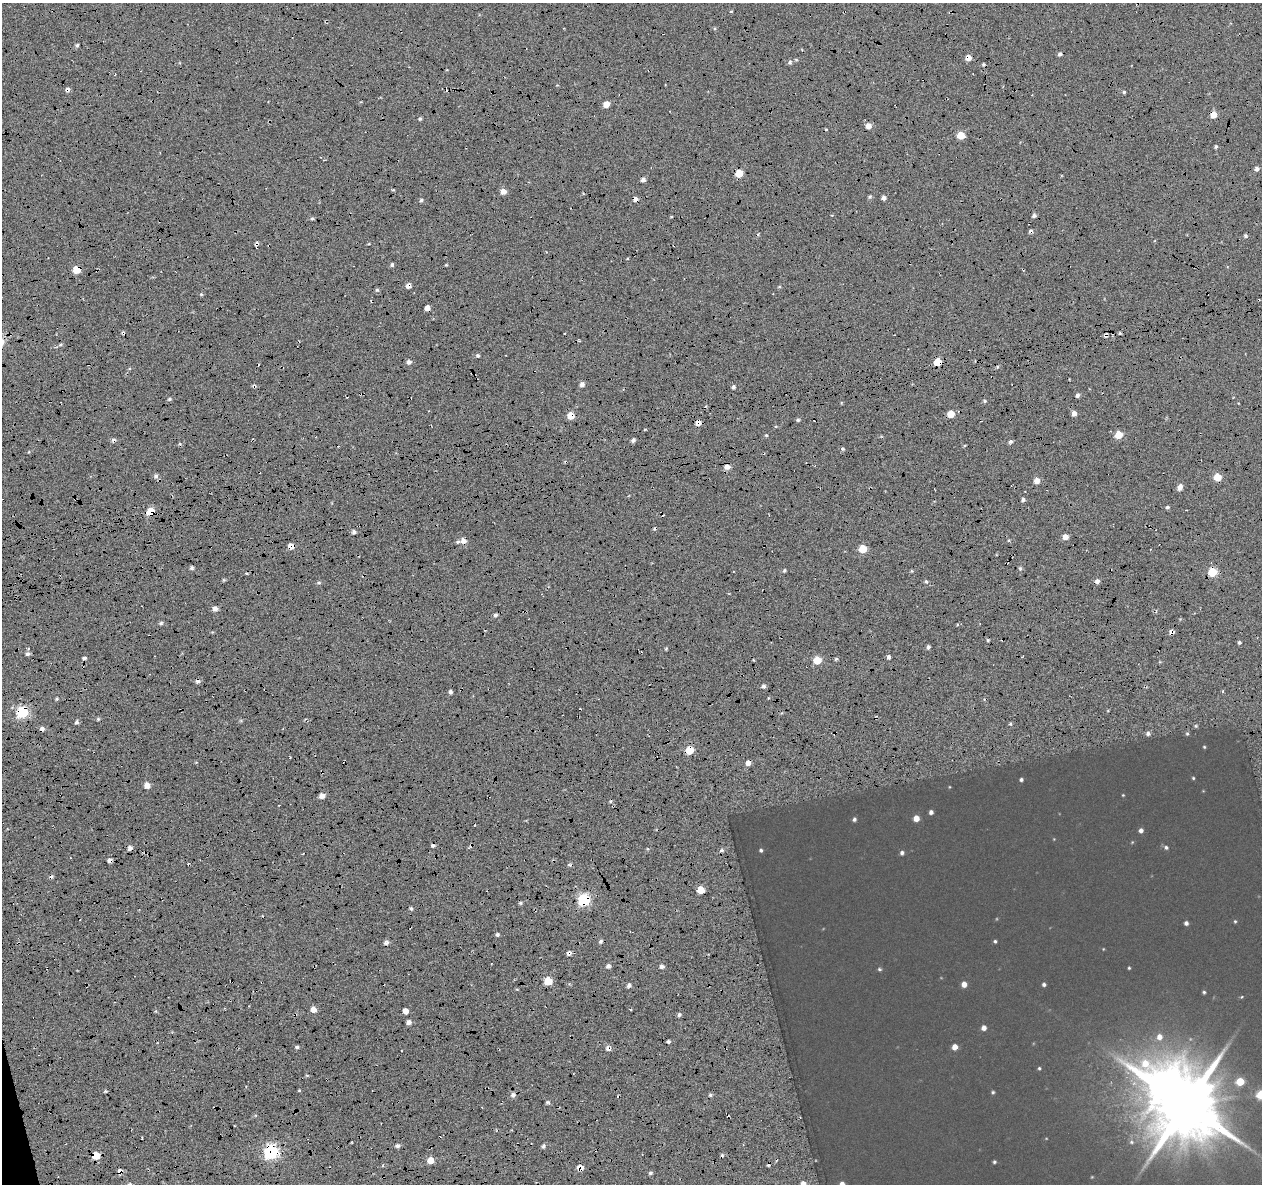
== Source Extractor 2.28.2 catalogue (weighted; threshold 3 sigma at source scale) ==
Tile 7 of 4 x 4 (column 3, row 2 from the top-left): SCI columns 2567-3826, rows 2476-3657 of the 5131 x 4901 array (HDU 1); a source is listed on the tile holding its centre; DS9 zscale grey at full resolution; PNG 1264 x 1186 px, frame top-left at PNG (2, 3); no overlay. Shown black and unused: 1% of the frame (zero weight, under 5 of 17 exposures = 6% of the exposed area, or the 3 px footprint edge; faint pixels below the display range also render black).
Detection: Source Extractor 2.28.2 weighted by HDU 2 'WHT'; one run over the whole footprint, this tile lists its part. Background -0.152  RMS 0.13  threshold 0.533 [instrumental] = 3 sigma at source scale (4.09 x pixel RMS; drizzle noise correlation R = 1.36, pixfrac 0.8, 0.0396/0.0396 arcsec/px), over >= 5 px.
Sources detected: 204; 5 too faint to see at this stretch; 1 inside a brighter object's white glare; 21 cosmic-ray / hot-pixel residue — not listed; the other 177 listed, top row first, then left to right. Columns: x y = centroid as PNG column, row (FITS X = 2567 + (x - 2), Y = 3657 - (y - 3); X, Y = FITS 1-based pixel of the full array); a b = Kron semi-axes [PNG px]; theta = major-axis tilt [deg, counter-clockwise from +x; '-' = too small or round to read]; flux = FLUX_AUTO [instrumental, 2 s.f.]
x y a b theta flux
77 45 3 3 - 16
1060 54 5 4 - 30
968 58 5 4 - 110
796 60 5 3 - 13
790 62 6 5 - 24
68 90 5 4 - 36
1124 92 3 3 - 15
606 104 5 4 - 110
1213 115 5 5 - 130
420 119 5 4 - 16
868 126 6 6 - 79
961 135 5 5 - 220
1216 147 4 4 - 16
1257 169 5 5 - 37
739 173 5 5 - 340
643 179 5 4 - 42
503 191 5 5 - 85
870 197 5 4 - 20
884 198 4 4 - 36
635 199 6 5 - 39
421 200 4 4 - 18
1034 215 5 4 - 31
312 218 5 4 - 14
1245 236 4 4 - 19
256 244 10 4 89 25
392 265 4 4 - 20
446 265 5 3 - 9.8
77 270 5 5 - 260
408 286 5 5 - 45
377 290 5 5 - 16
201 294 5 4 - 12
427 308 4 4 - 77
123 333 5 4 - 18
1120 333 4 3 - 13
1106 335 6 4 70 25
60 345 6 4 20 17
478 355 4 4 - 21
409 362 5 5 - 40
938 362 5 5 - 360
582 384 5 5 - 40
254 386 5 4 - 19
734 387 5 4 - 19
1077 395 5 4 - 27
169 399 5 4 - 18
985 401 4 4 - 14
1074 413 5 4 - 55
951 414 5 5 - 150
571 416 6 6 - 160
798 420 5 4 - 18
698 423 6 5 - 67
766 435 4 4 - 12
1119 435 5 5 - 240
113 440 7 4 24 22
633 440 5 4 - 25
1010 441 5 4 - 21
843 449 4 4 - 15
727 467 6 6 - 66
156 476 6 6 - 31
1217 477 5 5 - 220
1037 481 5 5 - 77
1180 487 7 4 60 57
1023 500 5 4 - 20
1167 507 4 3 - 19
151 511 5 5 - 270
354 532 4 4 - 29
1065 537 5 5 - 90
463 541 7 6 - 75
291 546 6 6 - 82
863 549 5 5 - 240
192 568 4 4 - 24
784 570 5 3 - 15
912 571 5 3 - 10
1212 572 5 5 - 450
224 580 5 4 - 13
926 581 6 5 - 18
1097 581 5 5 - 39
319 583 5 4 - 17
215 609 5 5 - 56
495 615 5 4 - 24
161 623 5 5 - 18
1171 632 6 5 - 40
988 640 3 3 - 14
1239 642 4 4 - 18
928 647 5 4 - 21
666 649 4 3 - 12
28 654 5 5 - 27
889 657 5 4 - 26
84 658 5 3 - 19
836 659 5 4 - 15
817 660 5 5 - 270
763 686 5 5 - 26
1223 691 4 3 - 9.2
450 692 4 4 - 24
57 699 5 4 - 14
22 712 6 6 - 1300
98 719 4 4 - 16
76 722 5 5 - 24
1010 724 5 4 - 15
42 729 5 5 - 36
1148 733 6 5 - 30
1187 734 5 4 - 12
1204 747 3 3 - 7.3
690 750 5 5 - 380
748 763 5 4 - 54
1193 778 3 3 - 8.7
1021 780 5 4 - 20
147 785 5 5 - 94
949 787 4 3 - 6.3
1203 791 4 3 - 4.7
1123 795 4 4 - 8
322 796 5 5 - 72
931 812 4 4 - 31
916 818 5 4 - 99
854 819 5 4 - 21
1141 830 5 5 - 33
1054 839 4 4 - 6
1132 842 5 4 - 7.5
1166 847 6 5 - 20
130 848 4 4 - 41
722 850 6 4 2 21
761 850 4 3 - 14
902 853 5 5 - 26
110 860 4 4 - 46
701 890 5 5 - 220
584 900 6 6 - 1400
520 903 5 4 - 15
411 908 5 4 - 18
1235 921 4 4 - 10
1186 923 4 4 - 26
497 935 4 4 - 20
601 941 5 4 - 23
995 941 4 3 - 13
386 942 7 5 41 31
1103 949 4 4 - 6.1
569 953 6 5 - 30
608 966 5 4 - 33
662 966 5 4 - 34
1129 968 4 3 - 9.2
880 969 6 5 - 13
231 981 4 2 - 15
548 981 5 5 - 370
964 984 5 4 - 78
1044 984 4 4 - 20
629 985 5 4 - 30
1204 992 4 4 - 12
1242 997 5 4 - 8.4
313 1010 5 5 - 94
405 1011 4 4 - 88
679 1014 5 4 - 21
409 1022 5 4 - 42
984 1028 4 4 - 54
1159 1037 7 7 - 72
297 1047 5 4 - 18
955 1047 5 5 - 84
608 1048 7 6 - 37
1039 1068 5 4 - 11
1240 1082 5 5 - 290
299 1090 5 3 - 8.5
105 1091 4 3 - 11
993 1092 5 4 - 12
1261 1094 6 5 - 550
513 1095 6 5 - 37
710 1095 5 4 - 17
547 1102 6 3 16 15
1186 1105 24 22 72 66000
1131 1142 8 7 - 27
397 1146 5 4 - 27
543 1146 5 4 - 24
271 1152 7 6 - 2000
96 1156 5 5 - 270
430 1160 5 5 - 130
994 1162 4 4 - 13
580 1167 6 6 - 83
119 1171 7 5 72 34
650 1173 4 4 - 21
803 1184 6 5 - 81
842 1184 4 4 - 72
Overlapping masked pixels (flux is a lower limit): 31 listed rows (the first 20) at x y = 968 58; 68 90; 1213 115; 635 199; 256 244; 77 270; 408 286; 123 333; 1106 335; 938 362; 254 386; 571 416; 698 423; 151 511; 463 541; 291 546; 1171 632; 22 712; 42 729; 690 750
Isophote crosses this tile's border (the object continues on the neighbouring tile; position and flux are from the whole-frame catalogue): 3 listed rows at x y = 1261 1094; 803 1184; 842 1184